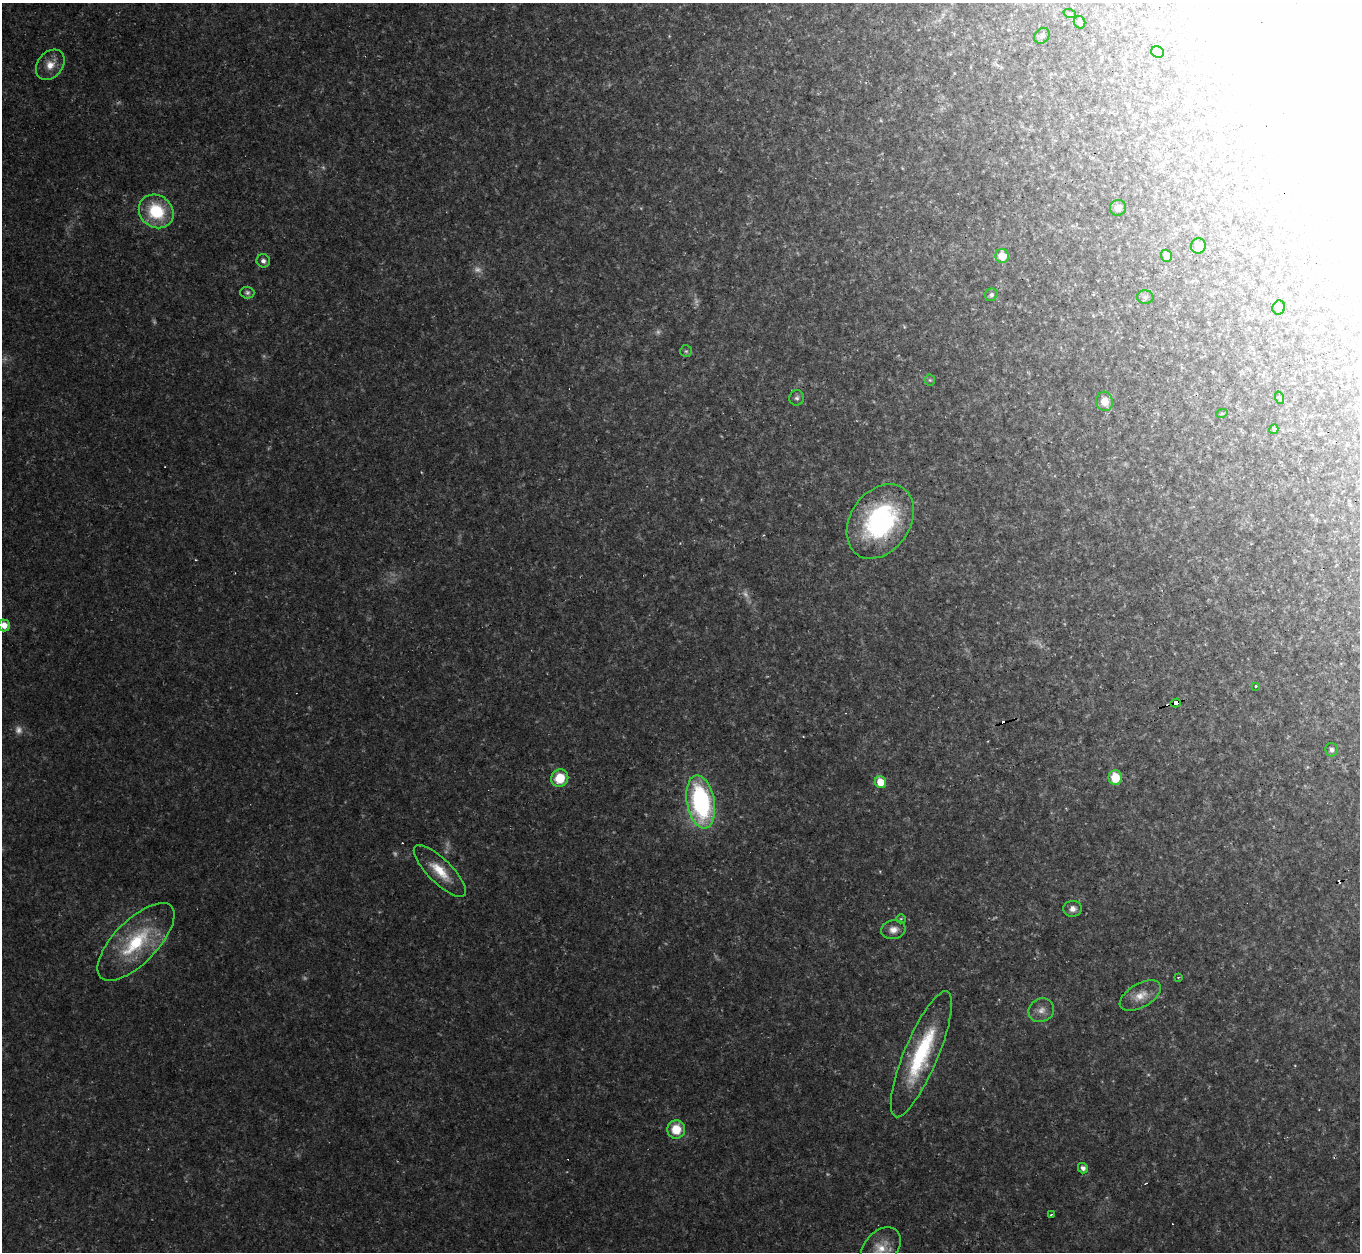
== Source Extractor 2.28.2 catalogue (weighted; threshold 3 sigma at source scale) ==
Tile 10 of 4 x 4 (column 2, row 3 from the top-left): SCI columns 1359-2716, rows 1397-2646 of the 5433 x 5419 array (HDU 1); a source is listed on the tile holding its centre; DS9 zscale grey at full resolution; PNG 1362 x 1254 px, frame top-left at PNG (2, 3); each listed source drawn as its Kron ellipse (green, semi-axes under 4 px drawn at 4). Shown black and unused: <1% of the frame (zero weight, under 2 of 3 exposures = <1% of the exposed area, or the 3 px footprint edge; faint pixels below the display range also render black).
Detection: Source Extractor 2.28.2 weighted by HDU 2 'WHT'; one run over the whole footprint, this tile lists its part. Background 0.0461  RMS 0.0073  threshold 0.0328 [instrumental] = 3 sigma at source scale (4.5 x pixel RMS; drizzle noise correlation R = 1.50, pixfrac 1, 0.05/0.05 arcsec/px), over >= 5 px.
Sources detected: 71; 15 too faint to see at this stretch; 6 inside a brighter object's white glare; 6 cosmic-ray / hot-pixel residue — neither listed nor drawn; the other 44 listed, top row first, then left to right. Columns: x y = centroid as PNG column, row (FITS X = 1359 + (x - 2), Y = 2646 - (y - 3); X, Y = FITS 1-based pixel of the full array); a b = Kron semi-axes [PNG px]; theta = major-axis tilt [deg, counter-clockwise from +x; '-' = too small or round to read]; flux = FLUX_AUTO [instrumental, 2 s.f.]
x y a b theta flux
1070 14 6 4 -18 1.1
1080 22 6 5 - 2.3
1042 36 8 7 - 2.5
1157 52 6 5 - 3
50 65 17 12 50 9.7
1118 208 8 8 - 4.7
156 211 18 16 -38 39
1198 246 8 7 - 6.7
1002 256 7 6 - 14
1166 256 6 5 - 4.4
263 261 7 6 - 2.9
247 293 7 6 - 1.8
991 295 6 6 - 2
1145 297 8 6 -2 2.3
1279 308 7 6 - 2.1
686 351 6 6 - 1.3
930 380 5 5 - 1
797 398 8 7 - 2.3
1280 398 6 4 -71 1.1
1104 401 10 8 -77 9.1
1222 413 6 3 19 0.76
1274 429 5 4 - 1.7
880 521 40 29 55 120
4 625 6 5 - 6.6
1256 687 3 3 - 3
1176 703 5 3 - 58
1332 750 7 6 - 2.5
560 778 9 8 - 21
1115 778 7 7 - 19
880 782 6 5 - 14
701 802 27 13 -80 130
440 871 35 12 -45 19
1073 909 9 8 - 4.2
901 919 5 4 - 0.93
893 930 12 9 10 5.6
136 942 50 21 45 60
1178 977 4 4 - 0.78
1140 996 23 12 30 11
1041 1010 13 11 28 6.3
921 1054 68 17 67 72
676 1129 9 9 - 18
1083 1168 5 5 - 3.5
1051 1214 3 3 - 1.3
881 1248 24 16 47 15
Overlapping masked pixels (flux is a lower limit): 1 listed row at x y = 1176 703
Isophote crosses this tile's border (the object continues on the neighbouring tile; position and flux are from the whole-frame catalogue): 2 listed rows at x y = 4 625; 881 1248